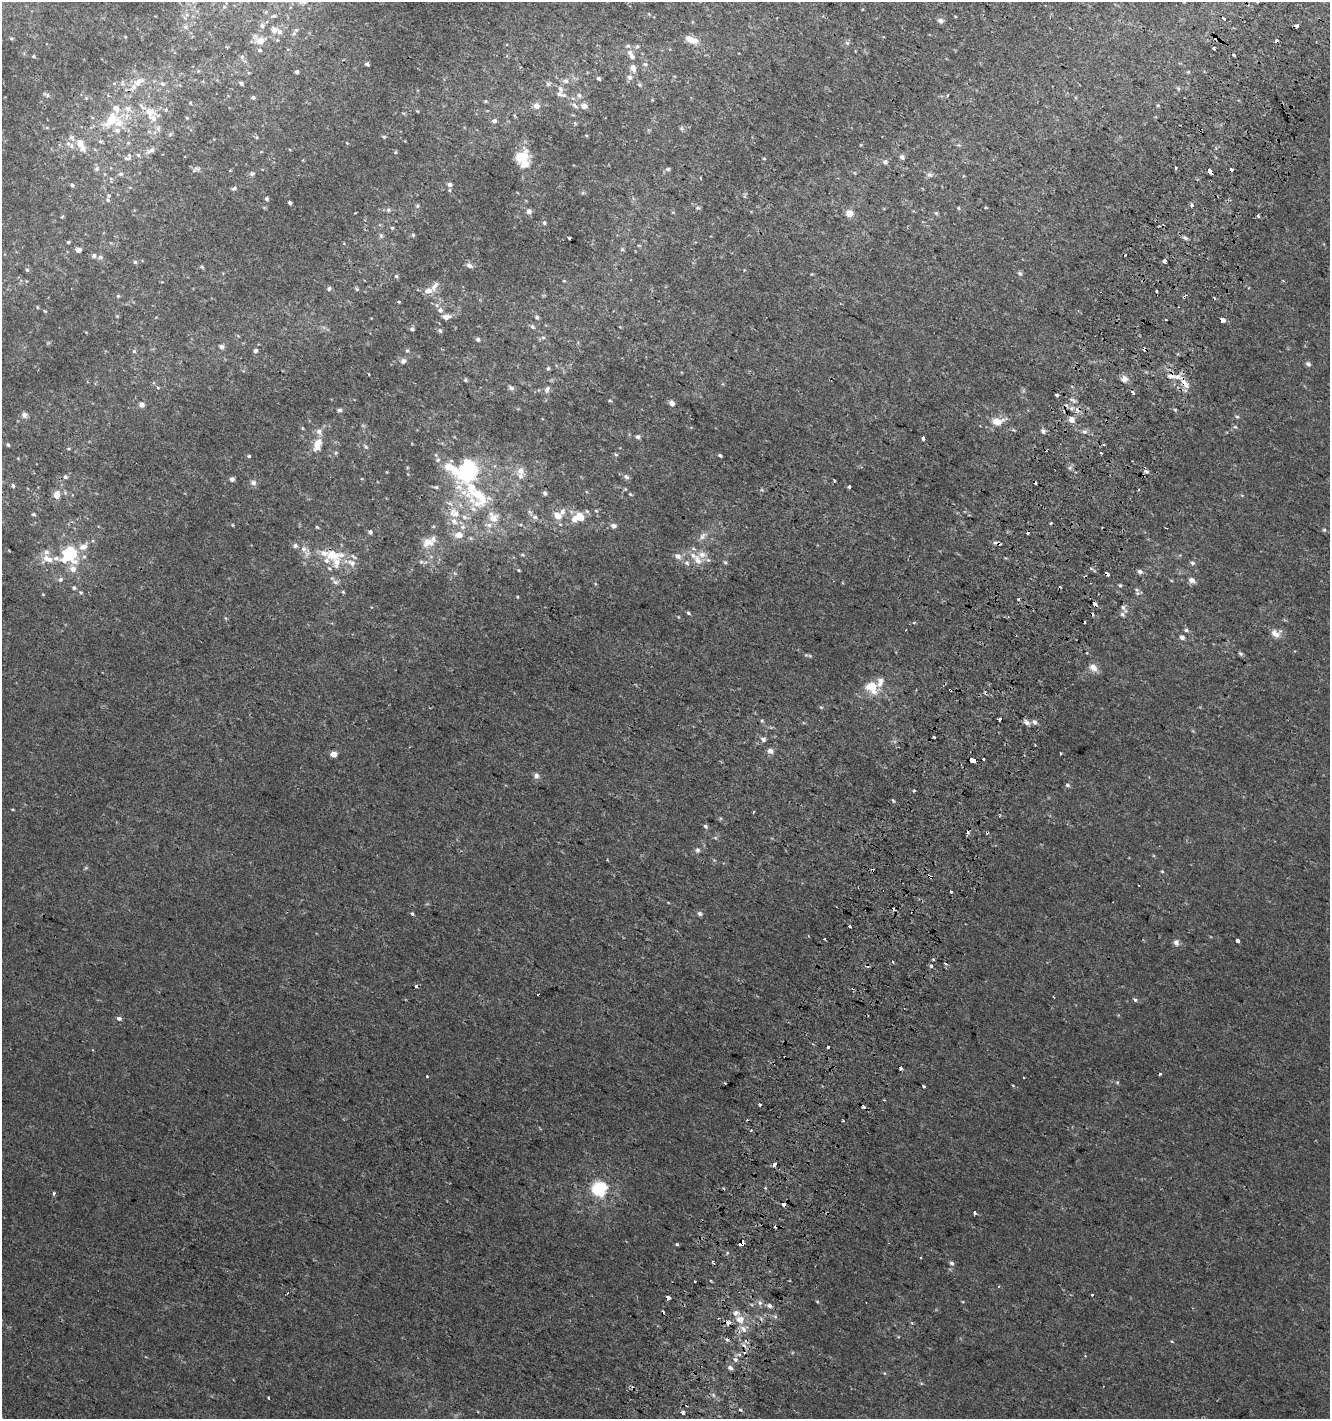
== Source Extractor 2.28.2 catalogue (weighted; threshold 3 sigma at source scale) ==
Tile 10 of 4 x 4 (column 2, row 3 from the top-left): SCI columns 1637-2964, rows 1436-2852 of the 5862 x 5711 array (HDU 1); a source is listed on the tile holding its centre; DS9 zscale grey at full resolution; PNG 1332 x 1421 px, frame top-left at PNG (2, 2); no overlay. Shown black and unused: <1% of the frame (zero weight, under 2 of 3 exposures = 2% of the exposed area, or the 3 px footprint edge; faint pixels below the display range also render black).
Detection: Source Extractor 2.28.2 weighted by HDU 2 'WHT'; one run over the whole footprint, this tile lists its part. Background 0.00273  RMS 0.0027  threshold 0.012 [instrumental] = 3 sigma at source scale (4.5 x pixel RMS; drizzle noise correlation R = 1.50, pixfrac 1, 0.0396/0.0396 arcsec/px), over >= 5 px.
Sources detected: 394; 38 cosmic-ray / hot-pixel residue — not listed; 44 inside a brighter listed object's ellipse — not listed separately; the other 312 listed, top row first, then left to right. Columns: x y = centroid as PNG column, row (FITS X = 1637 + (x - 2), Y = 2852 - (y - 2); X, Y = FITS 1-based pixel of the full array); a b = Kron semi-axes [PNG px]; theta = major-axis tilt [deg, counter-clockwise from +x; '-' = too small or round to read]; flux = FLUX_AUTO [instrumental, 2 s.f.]
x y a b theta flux
224 7 5 4 - 0.38
274 16 7 3 8 0.42
1224 18 4 3 - 3.4
940 21 7 6 - 0.91
262 25 7 7 - 0.82
1297 26 4 3 - 2.3
185 27 7 6 - 0.68
274 30 8 7 - 1.4
294 34 7 6 - 0.61
11 38 6 3 -19 0.31
260 40 11 8 16 2.5
691 40 14 8 -20 2.9
847 43 6 5 - 0.5
628 46 7 5 0 0.56
637 46 5 5 - 0.42
1214 49 3 3 - 0.97
259 50 6 4 0 0.48
34 56 5 4 - 0.33
632 56 8 6 -62 1
242 57 6 5 - 0.54
367 64 4 3 - 1.1
645 64 6 5 - 0.5
633 68 9 6 -78 1.7
297 72 5 4 - 0.52
630 77 7 6 - 1.1
599 79 6 4 -43 0.44
566 81 8 7 - 1
138 82 18 9 36 2.7
122 83 7 4 -72 0.49
241 83 5 4 - 0.58
162 84 7 5 -36 0.59
548 84 6 6 - 0.53
639 85 5 4 - 0.39
1178 88 6 4 -45 0.34
561 89 11 6 -64 1
47 95 10 4 -26 0.55
579 95 7 6 - 0.78
947 96 4 2 - 0.29
253 98 5 4 - 0.55
485 101 5 4 - 0.29
1158 105 4 4 - 0.27
536 106 9 9 - 1.4
575 106 10 5 -43 0.87
584 106 7 6 - 1.7
166 110 5 4 - 0.32
417 111 4 3 - 0.22
149 112 11 8 -24 3.5
187 118 4 3 - 0.24
111 119 30 16 40 9.2
494 121 6 5 - 0.8
155 132 6 4 71 0.57
586 135 5 3 - 0.22
256 137 5 4 - 0.31
384 137 6 4 -1 0.4
80 143 8 7 - 2.7
128 143 5 5 - 0.38
347 143 4 4 - 0.19
71 146 8 7 - 1.1
151 150 11 7 23 1.2
395 152 4 4 - 0.31
138 155 6 5 - 0.49
129 157 11 5 86 0.88
520 157 16 10 16 4.4
902 157 6 6 - 0.86
764 158 5 3 - 0.24
885 162 7 7 - 0.78
1175 167 4 2 - 0.3
97 169 7 6 - 0.78
195 169 11 5 34 0.68
668 169 6 5 - 0.45
1210 171 6 3 -52 2.8
121 174 7 6 - 0.67
252 174 7 6 - 0.62
930 175 8 7 - 0.78
450 184 5 5 - 1.1
72 185 5 4 - 0.54
234 188 7 5 29 0.59
109 195 7 5 77 0.48
267 199 5 5 - 0.44
290 203 4 3 - 2.2
417 206 5 5 - 0.42
1192 206 3 3 - 1.5
985 207 3 3 - 0.54
698 208 6 4 -1 0.38
958 208 4 4 - 0.29
388 210 6 6 - 0.58
529 211 5 5 - 1.5
849 213 8 8 - 2
936 213 6 4 -44 0.39
62 217 5 3 - 0.24
1259 217 3 3 - 3
544 223 5 4 - 0.43
392 228 4 4 - 0.31
413 235 5 4 - 0.37
381 236 8 6 -77 0.59
569 238 3 3 - 0.43
1185 238 8 5 -21 0.58
68 242 4 3 - 0.3
639 245 5 3 - 0.25
622 249 6 4 45 0.38
78 250 4 4 - 2.3
100 257 7 5 -14 0.61
1164 261 4 3 - 1.2
135 262 5 4 - 0.49
469 266 9 6 -20 0.97
202 267 5 4 - 0.38
27 270 5 4 - 0.37
1020 273 7 5 -43 0.58
396 276 5 5 - 0.35
564 281 5 3 - 0.23
329 289 6 6 - 0.54
357 289 6 4 -29 0.42
428 291 14 9 11 1.9
118 296 5 4 - 0.33
1184 297 6 3 41 0.51
399 302 4 3 - 0.23
37 307 4 4 - 0.24
440 310 7 7 - 1.2
45 311 4 3 - 0.26
117 316 4 4 - 0.26
446 317 8 5 -5 1.7
537 317 6 5 - 0.47
1223 320 4 3 - 9.3
532 326 7 5 -44 0.62
412 329 5 4 - 0.6
440 331 6 5 - 0.52
543 337 6 5 - 0.48
478 339 5 4 - 0.61
221 347 6 5 - 0.86
407 350 6 5 - 0.4
134 351 6 5 - 0.38
255 351 5 5 - 0.61
403 361 7 7 - 0.76
1308 364 6 5 - 0.68
548 368 5 4 - 0.37
1178 377 12 7 -13 2.1
1124 379 8 7 - 1.6
465 380 5 4 - 0.35
158 388 5 3 - 0.22
511 388 8 5 -32 0.64
547 389 9 6 63 0.91
1133 392 3 3 - 1.3
1057 395 4 3 - 0.7
610 401 5 3 - 0.25
672 403 5 4 - 1.6
142 405 6 6 - 1.1
339 410 6 5 - 0.54
24 415 7 7 - 0.87
1237 417 6 4 -2 0.35
1071 419 5 5 - 2.5
997 421 16 9 9 3.4
1235 427 6 5 - 0.4
302 428 5 3 - 0.26
319 431 7 7 - 1.4
1043 431 6 5 - 0.71
1084 431 7 6 - 0.76
638 437 5 5 - 0.78
923 438 4 3 - 3.1
318 442 11 8 41 2.5
8 444 5 3 - 0.33
366 447 7 5 -51 0.51
68 449 5 3 - 0.25
335 453 5 4 - 0.38
1100 453 4 2 - 0.29
616 454 5 4 - 0.36
720 455 4 3 - 0.95
249 456 4 4 - 0.36
438 460 6 5 - 0.6
448 466 11 9 -22 3.4
1070 468 6 5 - 0.53
468 470 22 16 70 27
520 471 8 8 - 2
1146 471 4 4 - 0.79
386 472 4 3 - 0.18
65 477 6 6 - 0.52
626 477 9 6 -40 0.76
232 479 4 4 - 1.2
834 481 3 3 - 0.37
253 482 8 7 - 0.9
12 486 3 3 - 1.5
436 487 5 5 - 0.36
849 487 3 3 - 1.5
545 493 6 5 - 0.54
630 494 6 4 -44 0.33
57 495 10 8 80 1.9
478 495 42 26 -26 19
596 511 6 4 -41 0.37
562 512 9 7 80 1.2
454 513 16 11 -32 3.9
33 514 4 3 - 0.4
557 516 7 6 - 3.4
580 516 10 7 -58 3.6
535 517 7 6 - 0.83
1051 523 3 3 - 0.81
233 525 5 3 - 0.21
489 525 8 6 -16 1.2
613 526 8 6 -2 0.86
317 527 5 4 - 0.26
463 527 8 6 1 0.95
1324 530 5 4 - 0.37
370 532 4 4 - 0.74
459 535 10 8 3 2.2
703 536 11 7 58 1.2
428 542 16 12 11 3.2
295 545 6 6 - 0.68
83 547 12 8 30 2.1
304 549 8 7 - 1.2
70 555 11 9 -28 14
332 555 18 13 -14 5.9
522 555 6 3 -8 0.32
678 556 8 6 -27 1.4
56 558 41 8 -13 4.6
697 560 15 10 -69 2.5
708 560 7 5 -41 0.61
725 562 6 4 -64 0.4
351 563 16 8 -22 2
687 563 8 6 -17 0.73
1192 563 6 5 - 0.59
1091 568 4 3 - 0.53
73 569 7 7 - 1.9
519 570 4 3 - 0.28
1140 571 5 5 - 0.88
1107 574 4 3 - 1.2
60 579 7 5 45 0.63
1192 580 8 6 -20 1.1
335 582 8 6 -20 0.82
1120 585 4 4 - 0.32
74 588 5 5 - 0.48
1137 590 8 5 -61 0.65
81 592 5 4 - 0.37
343 592 5 4 - 0.29
517 597 4 2 - 0.19
1018 599 3 3 - 0.33
1094 604 4 3 - 4.7
1124 608 13 5 -58 0.77
688 613 6 4 -29 0.41
1008 617 4 2 - 0.22
1186 630 5 4 - 0.51
1276 634 12 10 -17 2.2
1182 637 5 4 - 1.1
1241 654 6 5 - 0.49
806 655 5 5 - 0.33
1093 667 11 8 -48 2
872 687 15 12 -46 5.8
950 690 4 3 - 1.2
999 719 4 3 - 1.7
762 721 6 4 -90 0.39
1035 722 6 5 - 0.89
1027 723 8 5 -20 1.1
934 737 3 2 - 0.33
763 739 5 5 - 1
770 751 5 5 - 1.8
333 754 4 4 - 3.4
1061 754 3 3 - 0.52
972 760 5 3 - 23
536 776 7 7 - 1
1067 785 5 5 - 0.57
914 790 4 3 - 0.29
893 800 3 3 - 0.5
753 812 3 2 - 0.24
705 826 6 4 -44 0.58
697 850 6 6 - 0.65
1162 871 4 4 - 0.26
931 877 5 3 - 1.9
951 891 3 3 - 1.2
412 914 5 4 - 0.37
700 914 7 5 -44 0.57
850 927 3 3 - 1.2
824 939 2 2 - 0.27
1238 941 4 3 - 1.3
1176 942 8 7 - 0.94
933 960 3 3 - 0.87
893 962 3 2 - 0.29
931 966 5 4 - 0.39
1053 997 3 2 - 0.32
1135 1000 6 5 - 0.5
118 1018 5 3 - 1.2
828 1047 3 3 - 1.2
901 1068 4 3 - 0.61
1160 1074 3 3 - 1
427 1077 3 3 - 0.27
1117 1082 6 4 -18 0.32
725 1083 3 2 - 0.43
924 1086 3 3 - 0.51
761 1104 3 3 - 0.91
751 1130 3 3 - 0.42
774 1165 4 3 - 3.7
765 1188 3 3 - 0.27
599 1189 6 6 - 60
54 1193 4 3 - 0.53
784 1204 4 3 - 1.2
975 1213 3 3 - 3.7
742 1243 5 4 - 5.8
677 1244 3 3 - 0.48
921 1257 3 2 - 0.33
952 1263 6 5 - 0.53
1092 1295 3 3 - 0.86
668 1297 4 3 - 2.5
817 1301 5 3 - 0.24
760 1303 7 6 - 0.82
769 1306 6 5 - 0.92
740 1319 12 9 12 2.7
728 1323 5 4 - 1.8
744 1329 12 11 - 1.9
1172 1342 4 3 - 0.25
739 1355 6 4 -1 0.48
735 1359 7 6 - 0.73
730 1368 7 5 -23 0.79
921 1383 5 3 - 0.27
713 1395 6 4 -88 0.43
269 1398 3 2 - 0.28
683 1412 4 3 - 0.7
Overlapping masked pixels (flux is a lower limit): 13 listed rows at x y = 1297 26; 1210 171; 1184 297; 1223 320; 1107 574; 1094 604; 950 690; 972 760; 931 877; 784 1204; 742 1243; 668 1297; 728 1323